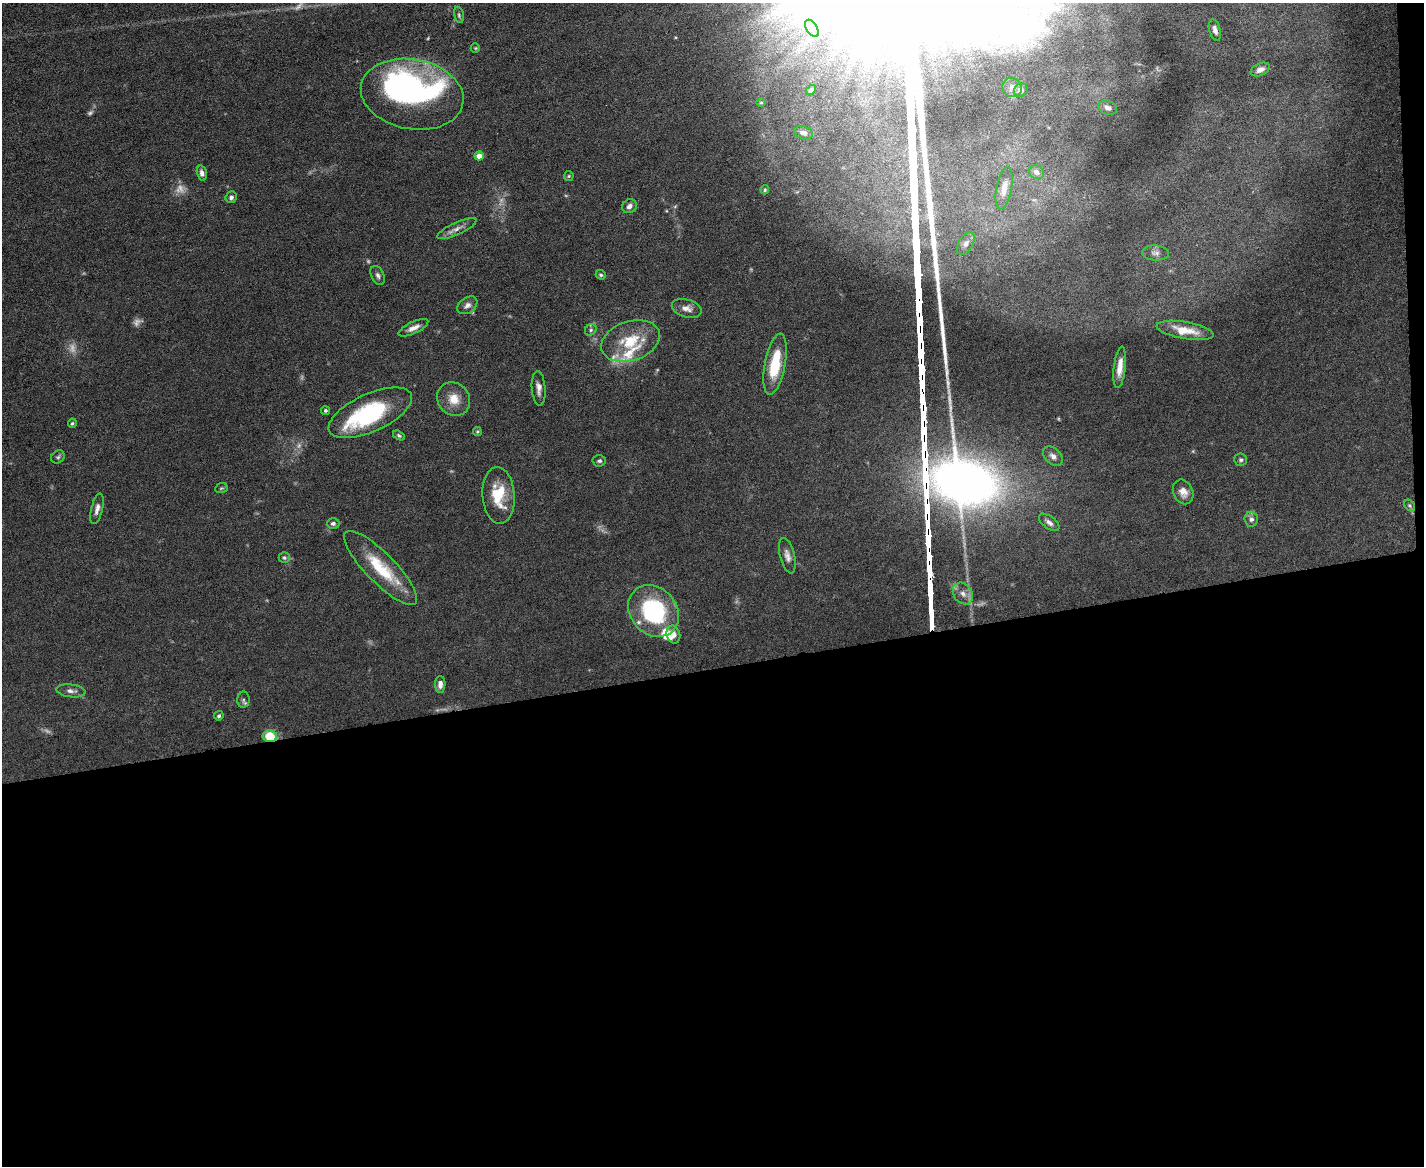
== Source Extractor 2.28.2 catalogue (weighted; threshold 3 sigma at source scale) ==
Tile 12 of 3 x 4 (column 3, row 4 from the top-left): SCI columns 2975-4396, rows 1-1164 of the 4635 x 4656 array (HDU 1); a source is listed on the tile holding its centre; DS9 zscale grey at full resolution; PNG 1426 x 1168 px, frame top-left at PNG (2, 3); each listed source drawn as its Kron ellipse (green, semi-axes under 4 px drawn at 4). Shown black and unused: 43% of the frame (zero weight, under 5 of 9 exposures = <1% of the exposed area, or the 3 px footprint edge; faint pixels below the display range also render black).
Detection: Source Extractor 2.28.2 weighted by HDU 2 'WHT'; one run over the whole footprint, this tile lists its part. Background 0.0889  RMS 0.0045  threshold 0.0184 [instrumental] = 3 sigma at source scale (4.09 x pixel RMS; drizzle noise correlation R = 1.36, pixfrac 0.8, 0.05/0.05 arcsec/px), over >= 5 px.
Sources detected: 80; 11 too faint to see at this stretch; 3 inside a brighter object's white glare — neither listed nor drawn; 3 inside a brighter listed object's ellipse — not listed separately; the other 63 listed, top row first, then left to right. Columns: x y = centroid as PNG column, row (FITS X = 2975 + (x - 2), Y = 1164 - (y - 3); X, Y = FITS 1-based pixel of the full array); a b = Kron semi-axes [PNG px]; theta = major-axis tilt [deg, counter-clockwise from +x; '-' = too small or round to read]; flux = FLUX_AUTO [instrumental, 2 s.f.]
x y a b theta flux
459 15 8 4 -78 0.73
812 28 10 5 -57 1.6
1215 30 11 5 -75 1.8
475 48 5 4 - 0.5
1260 70 10 6 25 1.9
1012 87 10 9 - 2
811 90 6 4 43 0.77
1021 90 7 6 - 2.1
412 94 52 35 -10 110
761 102 5 3 - 0.36
1108 108 9 6 -19 1.7
803 133 9 6 -18 1.5
479 156 4 4 - 3.6
1036 172 8 6 -25 1.9
202 173 8 5 -76 1.7
569 176 5 5 - 0.48
1004 188 21 7 80 4
765 190 4 3 - 0.49
231 197 6 5 - 1.1
629 206 8 6 38 1.7
457 229 21 6 24 2.7
966 244 12 7 59 1.9
1155 253 13 7 -2 1.8
378 275 10 6 -64 1.3
601 275 5 4 - 0.68
467 305 11 7 35 1.9
687 308 15 9 -16 2.9
413 328 16 6 25 2.6
591 330 6 5 - 0.77
1185 330 29 8 -10 7.7
630 341 30 19 18 15
775 364 31 10 79 17
1120 367 21 6 84 4.5
539 388 17 7 -86 2.5
454 399 17 15 -50 6.5
325 410 4 4 - 0.67
370 413 45 19 24 43
72 423 5 4 - 0.53
477 431 4 4 - 0.51
399 435 6 4 -32 0.74
1053 456 11 7 -43 2.1
58 457 7 6 - 0.87
1241 460 6 6 - 0.96
599 461 7 5 5 0.94
221 488 6 4 20 0.57
1183 492 13 10 -67 3.5
499 495 28 16 -86 14
1410 505 6 4 -56 0.67
97 509 15 5 76 2.1
1251 519 7 7 - 1.5
1049 522 12 6 -37 1.8
333 523 6 5 - 1
787 556 18 7 -76 2.7
284 558 5 5 - 0.8
381 568 50 14 -46 20
963 594 12 9 -52 2.7
653 611 28 23 -48 42
673 634 9 6 -76 2.3
440 684 8 5 88 2.1
71 691 14 6 -7 1.9
243 700 8 6 89 1
219 716 5 4 - 0.77
270 736 7 6 - 13
Overlapping masked pixels (flux is a lower limit): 1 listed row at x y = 270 736
Isophote crosses this tile's border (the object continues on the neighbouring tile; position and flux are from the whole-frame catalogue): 1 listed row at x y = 412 94
Unlisted compact peaks at least as high as the median listed source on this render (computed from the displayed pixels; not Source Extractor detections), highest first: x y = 945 358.